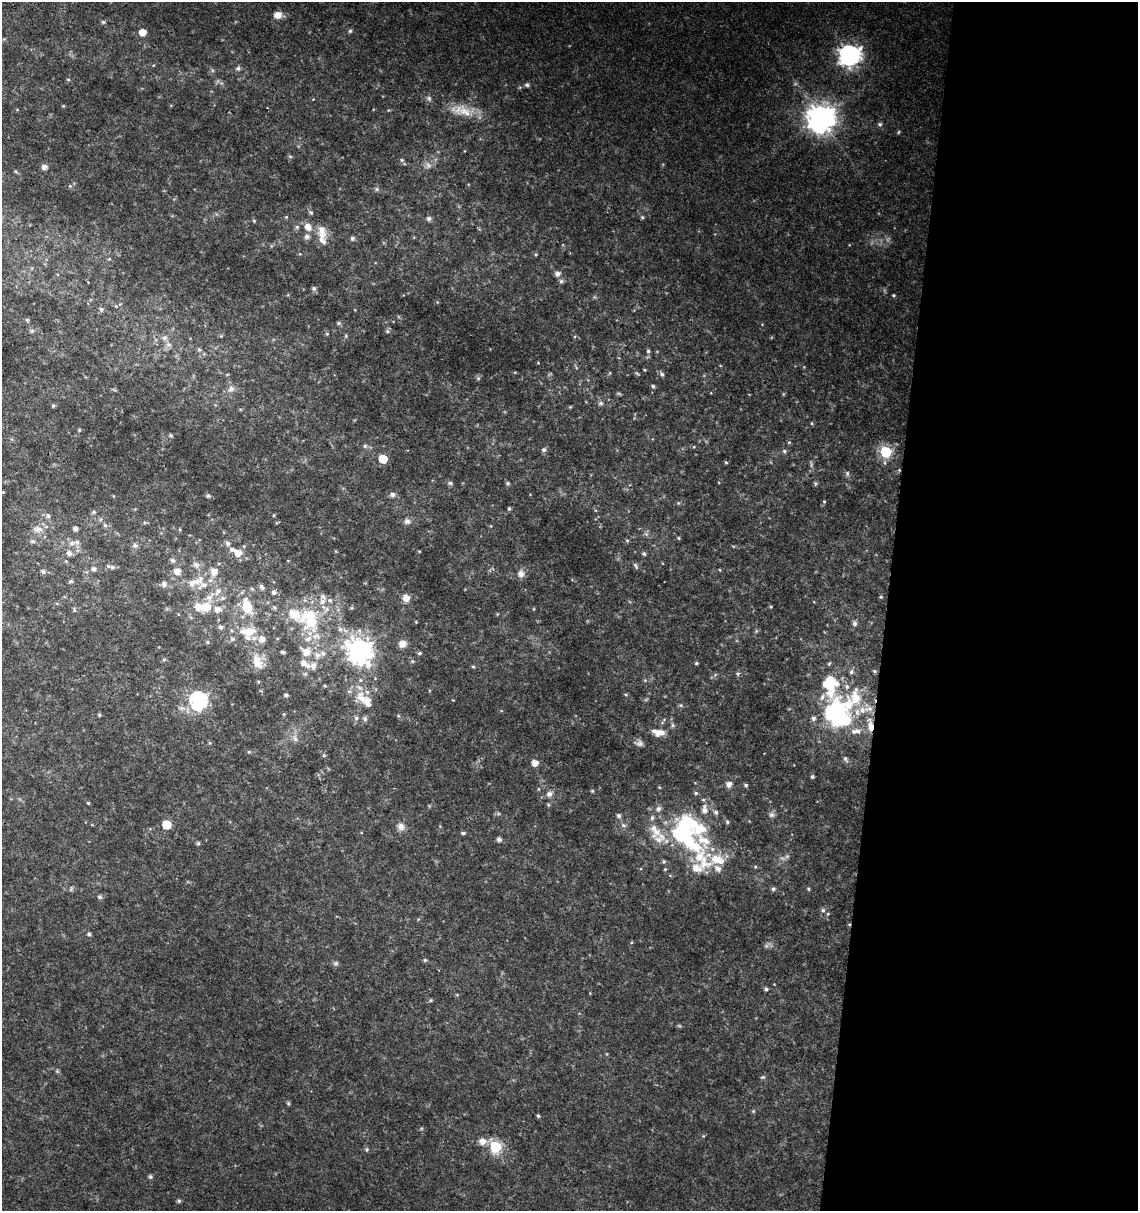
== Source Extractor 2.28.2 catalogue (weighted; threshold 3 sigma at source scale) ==
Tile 12 of 4 x 4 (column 4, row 3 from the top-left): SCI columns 3636-4771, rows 1219-2427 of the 5057 x 4845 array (HDU 1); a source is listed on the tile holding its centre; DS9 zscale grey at full resolution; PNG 1140 x 1213 px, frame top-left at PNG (2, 2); no overlay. Shown black and unused: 22% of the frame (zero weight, under 2 of 3 exposures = <1% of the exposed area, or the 3 px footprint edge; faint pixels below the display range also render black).
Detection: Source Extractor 2.28.2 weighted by HDU 2 'WHT'; one run over the whole footprint, this tile lists its part. Background 0.0279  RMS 0.005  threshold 0.0225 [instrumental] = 3 sigma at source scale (4.5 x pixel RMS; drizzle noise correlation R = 1.50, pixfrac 1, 0.0396/0.0396 arcsec/px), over >= 5 px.
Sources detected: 278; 6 too faint to see at this stretch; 5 inside a brighter object's white glare — not listed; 39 inside a brighter listed object's ellipse — not listed separately; the other 228 listed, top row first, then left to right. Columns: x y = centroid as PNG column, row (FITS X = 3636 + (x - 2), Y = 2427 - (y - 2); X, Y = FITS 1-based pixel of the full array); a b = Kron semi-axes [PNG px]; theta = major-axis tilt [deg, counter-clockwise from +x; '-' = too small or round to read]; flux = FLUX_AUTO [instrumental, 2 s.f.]
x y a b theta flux
278 15 9 7 -1 5.2
103 22 5 5 - 0.83
350 31 5 5 - 0.88
142 32 5 5 - 6.5
849 55 8 8 - 290
238 68 7 6 - 1.3
212 70 6 4 -71 0.73
68 80 5 4 - 0.68
527 85 6 5 - 1.1
63 106 4 4 - 0.48
465 111 38 13 -18 12
821 118 9 9 - 700
880 124 6 5 - 0.94
898 132 5 3 - 0.52
290 156 6 4 -2 0.71
402 160 5 5 - 0.82
428 165 10 9 - 2.7
44 167 7 6 - 2
15 171 6 3 -70 0.52
70 186 5 4 - 0.63
377 189 6 5 - 1
311 213 6 5 - 0.91
286 217 5 4 - 0.51
642 217 5 5 - 0.76
429 218 7 6 - 1.4
254 221 5 4 - 0.57
297 227 5 5 - 1
308 227 8 7 - 4.6
322 230 13 11 -72 4.6
307 236 8 6 2 1.8
352 238 5 4 - 1.4
536 254 5 4 - 0.66
109 259 5 4 - 0.56
557 274 6 6 - 2.4
561 281 6 6 - 1.3
88 282 3 2 - 0.44
314 288 6 6 - 1.2
894 295 4 4 - 0.69
116 306 4 4 - 0.61
101 309 6 6 - 1.3
27 320 6 4 -45 0.72
339 323 6 4 -1 1
32 331 6 6 - 0.99
387 331 6 5 - 0.88
327 334 5 5 - 0.61
346 336 5 4 - 0.61
164 338 8 7 - 1.9
168 344 9 7 -1 2
199 349 7 5 -62 1.1
648 351 5 5 - 1
645 370 3 3 - 0.48
662 374 6 6 - 1.1
478 378 6 4 -46 0.77
653 386 5 4 - 0.86
231 389 11 9 57 3.2
601 403 7 6 - 1.2
53 406 5 5 - 0.67
570 407 6 3 18 0.52
812 423 5 3 - 0.52
79 430 5 4 - 0.53
171 435 6 5 - 0.75
789 442 5 4 - 0.56
365 446 6 5 - 1.2
544 450 7 6 - 1.4
784 451 5 5 - 1
886 452 6 6 - 53
383 459 6 5 - 15
726 462 5 4 - 0.55
885 463 6 4 -71 0.79
847 473 7 5 90 1
450 483 7 5 -3 1
508 483 5 5 - 0.92
815 483 6 4 -70 0.81
3 492 3 2 - 0.39
392 495 8 7 - 1.6
208 496 6 5 - 0.83
824 502 4 4 - 0.55
678 503 5 5 - 0.66
509 509 5 4 - 0.74
94 512 5 5 - 0.78
274 515 5 3 - 0.48
48 516 6 6 - 1.3
407 521 8 8 - 2
105 525 7 6 - 1.3
38 529 15 8 0 3.7
75 529 4 4 - 1.9
646 534 8 5 -44 1.2
679 538 4 4 - 0.57
627 540 5 4 - 0.69
33 541 6 6 - 1.2
72 543 9 7 23 2.4
228 543 6 6 - 1.7
135 545 8 6 -14 1.4
419 551 4 3 - 0.38
69 553 7 6 - 2.1
238 553 8 7 - 5.6
644 554 5 4 - 0.96
172 560 7 5 -44 1.3
196 564 8 7 - 2.5
636 566 9 4 -61 1
112 567 8 6 -17 1.5
93 569 8 7 - 1.6
720 570 4 3 - 0.44
177 571 6 6 - 4.2
43 572 6 5 - 1.4
214 572 11 9 -79 5.4
521 574 10 9 - 3.2
70 581 5 4 - 1.1
199 581 19 11 72 6.7
164 584 8 7 - 1.7
262 587 8 5 -58 1.4
274 592 7 6 - 1.4
210 597 20 10 65 7.1
881 597 5 4 - 0.57
223 598 7 6 - 1.5
406 598 9 8 - 3.6
322 602 8 7 - 2.6
206 607 9 9 - 8.7
247 607 16 10 -73 14
771 607 4 3 - 0.44
351 608 5 5 - 0.66
217 609 8 7 - 3.6
74 610 6 5 - 0.77
294 614 44 20 -14 26
416 622 5 3 - 0.41
854 623 7 6 - 1.4
221 627 5 5 - 1.5
340 629 9 7 -61 2.4
359 631 9 6 -89 1.9
756 631 5 5 - 0.65
246 632 16 11 -16 8
232 639 7 5 15 1.2
262 639 8 8 - 3.1
308 639 12 8 26 4.3
207 642 5 4 - 0.82
402 644 9 8 - 3.8
360 651 10 9 - 420
282 652 5 3 - 1
306 652 15 11 -31 6.6
323 653 8 7 - 2
419 653 5 4 - 0.89
164 659 5 5 - 0.75
257 661 18 11 -70 7.7
303 663 7 6 - 2.9
696 663 4 3 - 0.79
313 667 11 7 76 3.1
473 667 5 4 - 0.64
874 671 5 4 - 0.79
851 672 7 5 66 1.2
738 673 5 3 - 0.67
645 680 5 5 - 0.6
830 684 31 15 -75 29
325 686 5 3 - 0.51
626 694 5 3 - 0.57
286 695 5 3 - 0.92
855 697 28 18 57 18
362 698 23 13 -58 8.8
198 700 7 7 - 150
681 705 6 5 - 0.81
835 713 18 14 32 63
99 715 5 4 - 0.57
356 718 6 5 - 1.3
365 718 7 6 - 1.5
813 718 6 6 - 1.4
673 725 6 6 - 1.1
871 726 14 8 -86 5.3
857 731 10 8 -11 2.9
658 733 12 7 -25 4.9
295 738 11 7 -73 2.5
210 743 6 4 90 0.56
639 743 11 8 -8 2
249 752 5 4 - 0.7
324 755 5 4 - 0.73
845 759 8 6 -65 1.5
535 763 5 5 - 4.6
812 777 4 4 - 0.81
729 784 8 7 - 2.4
746 785 4 4 - 0.9
539 789 5 3 - 0.45
592 791 5 4 - 0.56
696 793 5 4 - 0.8
549 794 8 7 - 2.5
703 800 5 4 - 0.68
88 803 4 4 - 0.49
548 805 5 4 - 0.63
658 809 7 6 - 1.9
705 811 8 7 - 3
716 812 6 6 - 1.3
772 815 8 7 - 1.6
619 816 6 5 - 1.3
727 822 5 4 - 0.96
166 824 6 5 - 18
623 825 6 5 - 1.2
401 827 10 9 - 3.1
684 830 34 18 87 53
655 831 26 16 -71 12
463 833 6 4 -9 0.9
499 839 5 4 - 2.2
703 840 35 16 -30 17
198 843 5 4 - 0.79
783 858 9 5 -19 1.6
664 861 5 5 - 0.89
704 863 26 14 -89 11
717 868 8 6 -47 2.9
665 869 5 4 - 0.62
71 889 7 4 46 0.82
773 889 6 5 - 1.1
808 889 5 4 - 0.63
100 897 7 5 -17 1
823 910 6 6 - 1.3
849 924 4 3 - 0.59
89 934 5 4 - 1.1
425 960 5 5 - 0.75
336 963 7 6 - 1.2
766 989 4 4 - 1
457 995 6 4 0 0.49
430 1000 6 4 38 0.72
57 1071 6 5 - 0.79
763 1077 8 5 17 0.79
288 1103 5 5 - 0.65
753 1111 5 5 - 0.63
538 1116 4 4 - 0.88
703 1136 4 4 - 0.51
482 1141 10 8 -1 4
495 1147 6 6 - 54
367 1149 6 5 - 0.89
150 1177 5 5 - 0.95
179 1201 5 5 - 0.85
Overlapping masked pixels (flux is a lower limit): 2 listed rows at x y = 871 726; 849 924